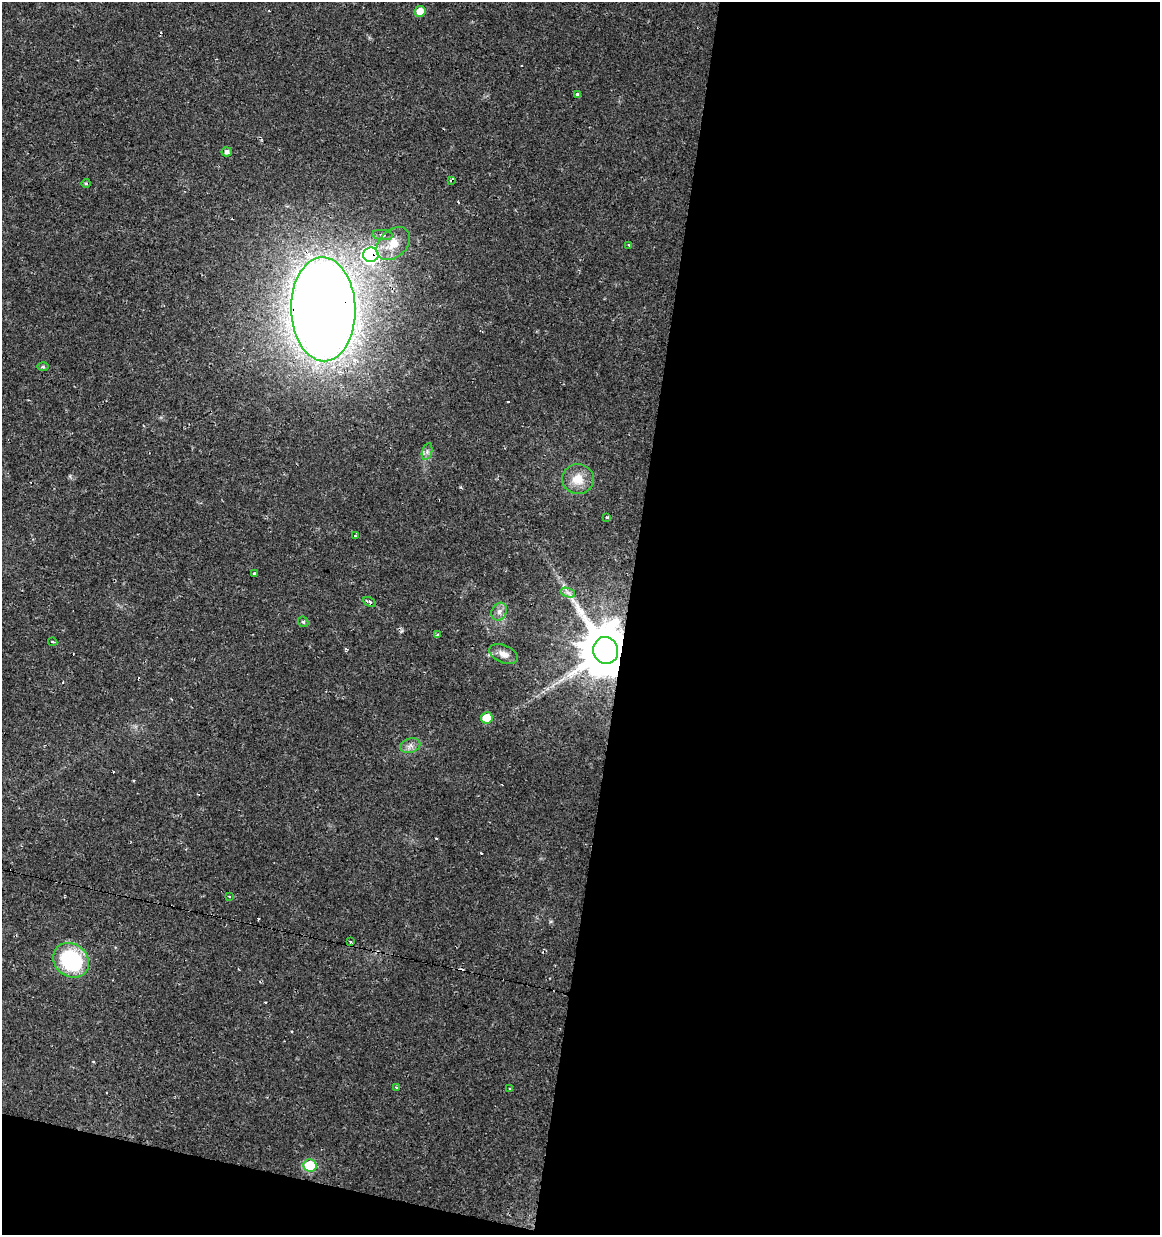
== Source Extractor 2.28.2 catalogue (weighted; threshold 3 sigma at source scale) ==
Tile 16 of 4 x 4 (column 4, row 4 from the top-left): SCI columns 3763-4920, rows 1-1233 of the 5145 x 4941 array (HDU 1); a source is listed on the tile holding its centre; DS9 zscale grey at full resolution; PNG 1162 x 1237 px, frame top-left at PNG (2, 2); each listed source drawn as its Kron ellipse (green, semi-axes under 4 px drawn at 4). Shown black and unused: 48% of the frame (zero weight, under 2 of 3 exposures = <1% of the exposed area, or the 3 px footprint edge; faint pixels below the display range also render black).
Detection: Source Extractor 2.28.2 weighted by HDU 2 'WHT'; one run over the whole footprint, this tile lists its part. Background 0.0131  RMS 0.003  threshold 0.0136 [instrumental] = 3 sigma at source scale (4.5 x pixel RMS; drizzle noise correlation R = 1.50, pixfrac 1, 0.0396/0.0396 arcsec/px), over >= 5 px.
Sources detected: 46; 14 cosmic-ray / hot-pixel residue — neither listed nor drawn; the other 32 listed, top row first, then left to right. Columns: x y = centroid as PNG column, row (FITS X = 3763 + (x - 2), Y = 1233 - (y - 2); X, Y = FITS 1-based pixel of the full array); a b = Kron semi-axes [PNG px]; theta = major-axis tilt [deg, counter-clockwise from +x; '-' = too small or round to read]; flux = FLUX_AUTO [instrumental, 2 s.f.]
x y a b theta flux
420 11 5 5 - 3.4
578 95 4 3 - 1.1
227 152 5 4 - 1.3
452 180 3 3 - 1.9
86 183 4 4 - 0.31
382 235 10 5 -6 0.98
393 244 19 13 44 5.8
629 245 3 3 - 2.1
371 255 8 7 - 85
323 309 52 32 -89 690
43 367 6 4 -1 0.42
427 452 9 5 75 0.91
578 479 16 15 - 5.1
607 517 3 3 - 0.82
355 535 4 2 - 0.22
254 574 3 3 - 1.3
568 593 7 4 -19 0.87
370 602 7 4 -30 1.3
499 612 9 7 59 1.4
303 622 6 5 - 0.43
437 635 3 3 - 0.5
53 642 4 3 - 0.79
606 650 13 12 - 2000
504 654 15 8 -23 2.5
487 718 6 6 - 7.8
410 746 10 7 17 1.5
229 897 3 3 - 0.4
350 942 3 3 - 0.42
71 960 19 16 -40 27
396 1087 3 3 - 0.66
510 1089 3 3 - 2.9
310 1166 6 6 - 18
Overlapping masked pixels (flux is a lower limit): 4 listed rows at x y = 452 180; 371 255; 323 309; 606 650